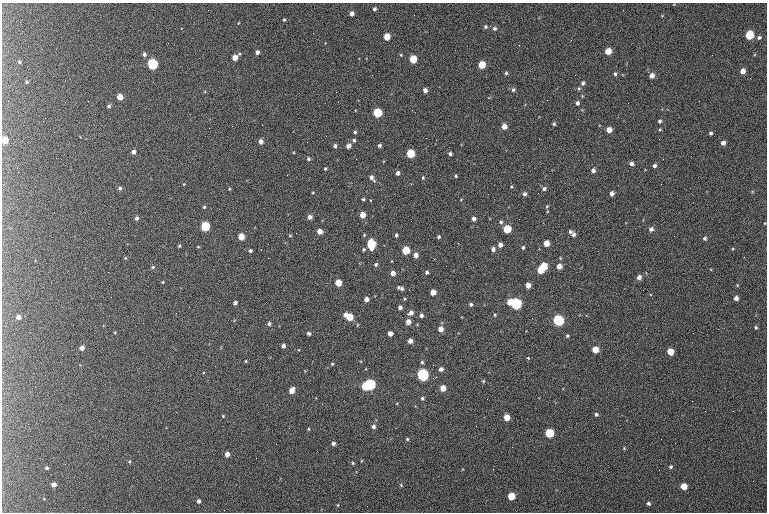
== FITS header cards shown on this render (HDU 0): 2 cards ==
NAXIS1  =                  765 /fastest changing axis
NAXIS2  =                  510 /next to fastest changing axis

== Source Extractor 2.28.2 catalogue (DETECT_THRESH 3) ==
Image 765 x 510 px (HDU 0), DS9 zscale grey, 1 PNG px = 1 image px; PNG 769 x 514 px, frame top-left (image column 1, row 510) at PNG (2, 3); no overlay
Background 172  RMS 9.4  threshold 28.2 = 3 sigma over >= 5 px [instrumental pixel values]
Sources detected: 191; all 191 listed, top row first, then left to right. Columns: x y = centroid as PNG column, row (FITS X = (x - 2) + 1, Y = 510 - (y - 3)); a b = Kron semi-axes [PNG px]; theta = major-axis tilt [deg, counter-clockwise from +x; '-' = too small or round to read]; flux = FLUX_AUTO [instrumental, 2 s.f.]
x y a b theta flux
374 9 5 4 - 1500
208 10 2 2 - 360
352 14 5 4 - 2500
284 20 4 3 - 750
485 27 5 4 - 1300
494 28 6 5 - 1600
313 33 2 2 - 450
749 35 6 5 - 30000
387 37 5 4 - 9300
759 38 6 5 - 1400
168 43 2 2 - 490
519 45 2 2 - 290
608 51 5 4 - 9500
257 52 4 4 - 2400
144 54 5 4 - 1700
401 55 4 4 - 580
712 55 2 2 - 290
235 58 5 4 - 5800
413 59 5 5 - 17000
19 62 3 3 - 1200
153 64 5 5 - 71000
482 65 5 5 - 15000
743 71 5 4 - 4300
506 73 4 4 - 960
615 74 4 4 - 1100
652 75 5 5 - 3700
27 82 4 4 - 770
583 83 5 4 - 1500
579 88 5 4 - 880
425 90 4 4 - 2700
513 90 5 5 - 1200
120 97 5 4 - 7700
88 101 2 2 - 320
338 102 2 2 - 330
577 103 4 4 - 1600
109 106 5 4 - 1100
377 113 5 5 - 32000
43 121 2 2 - 270
660 121 4 4 - 1300
554 124 4 4 - 1000
232 126 3 2 - 490
504 126 5 4 - 5800
609 130 4 4 - 5500
660 130 5 3 - 680
355 132 4 4 - 1000
711 133 4 3 - 1100
426 138 2 2 - 240
659 139 2 2 - 640
5 140 5 5 - 13000
354 140 4 4 - 1200
261 141 4 4 - 3300
723 143 4 4 - 2500
379 145 3 3 - 1500
335 146 4 4 - 1600
348 146 4 4 - 3600
134 152 4 4 - 2700
410 154 5 5 - 27000
450 154 4 3 - 1400
308 159 4 4 - 1100
356 159 2 2 - 400
663 159 2 2 - 900
631 163 4 4 - 2100
654 166 4 4 - 1400
325 169 3 3 - 880
593 170 5 5 - 2300
397 173 4 3 - 2100
287 175 2 2 - 930
456 176 3 3 - 760
372 178 9 5 -50 2500
423 178 4 3 - 880
184 184 5 3 - 520
661 184 2 2 - 340
120 188 5 4 - 1400
544 188 5 4 - 1500
229 189 4 4 - 600
313 193 4 3 - 540
612 193 4 4 - 2900
524 194 4 4 - 1800
363 199 3 3 - 870
461 199 3 2 - 420
371 200 3 3 - 1100
547 206 4 3 - 620
204 207 4 4 - 800
362 215 4 4 - 7200
310 217 4 4 - 3000
137 218 5 4 - 1700
474 219 4 4 - 2400
501 222 5 5 - 1300
765 223 4 3 - 440
205 226 5 5 - 43000
507 229 5 5 - 20000
651 229 5 5 - 2400
319 231 4 4 - 4700
570 231 4 4 - 1200
290 235 4 4 - 700
364 235 4 4 - 680
396 235 4 3 - 1200
573 235 6 5 - 1800
241 237 5 4 - 11000
439 237 3 3 - 970
705 238 4 4 - 1100
546 243 5 4 - 6800
371 244 6 5 - 39000
500 245 4 4 - 2900
179 246 3 3 - 790
198 247 4 3 - 490
523 247 4 3 - 1000
261 249 2 2 - 470
364 249 4 4 - 1000
493 249 4 4 - 2400
732 249 4 3 - 510
406 250 5 5 - 19000
250 251 4 4 - 1200
416 255 5 5 - 3400
125 258 5 4 - 670
376 264 4 4 - 1200
543 266 5 5 - 19000
559 266 5 5 - 4700
153 267 5 4 - 920
540 270 5 4 - 12000
393 273 4 4 - 3900
426 273 5 3 - 1400
639 277 5 4 - 2900
163 282 3 2 - 600
338 283 5 5 - 11000
528 285 4 4 - 5200
737 285 3 2 - 480
401 288 6 3 -19 2000
433 292 5 4 - 7100
736 298 4 4 - 2500
366 299 4 4 - 3500
510 302 5 4 - 6700
235 303 4 3 - 2200
471 304 4 3 - 1400
516 304 5 5 - 79000
400 307 4 4 - 2200
411 313 6 5 - 2800
421 315 4 4 - 2000
495 315 4 3 - 660
19 317 5 4 - 3100
349 317 7 5 -32 15000
558 320 5 5 - 71000
408 322 5 4 - 3900
269 324 4 4 - 1800
756 327 4 3 - 810
441 329 5 4 - 4800
115 332 5 3 - 590
309 333 6 4 -31 1300
390 333 5 4 - 4100
567 336 5 4 - 940
410 341 4 4 - 3700
283 346 4 4 - 2100
82 348 5 4 - 3000
595 349 5 5 - 10000
670 351 5 5 - 9200
528 358 5 4 - 700
246 361 4 3 - 660
422 362 5 4 - 1000
332 364 3 3 - 780
441 369 5 4 - 2400
423 375 5 5 - 130000
483 381 5 4 - 700
370 384 5 5 - 66000
365 386 5 4 - 24000
443 388 5 4 - 7100
292 390 5 4 - 6100
422 398 4 4 - 1100
397 403 4 2 - 420
596 414 5 5 - 1100
223 416 4 3 - 540
507 417 5 4 - 8200
373 426 5 4 - 2000
309 429 4 2 - 570
549 433 5 5 - 29000
407 439 4 4 - 820
333 443 4 3 - 1900
624 448 5 5 - 690
227 454 4 4 - 3500
129 461 6 3 81 760
353 463 5 4 - 810
671 467 4 4 - 1000
47 468 3 3 - 880
493 469 2 2 - 1600
54 484 4 4 - 3100
401 485 4 4 - 750
684 486 5 5 - 10000
511 496 5 5 - 15000
199 501 4 3 - 2000
648 503 4 4 - 1300
338 505 5 3 - 510
224 510 3 2 - 490
At the frame edge (FLAGS 8, measured only in part): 1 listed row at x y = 5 140

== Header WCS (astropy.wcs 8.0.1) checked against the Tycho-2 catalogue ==
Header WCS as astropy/WCSLIB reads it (CRVAL/CRPIX/CD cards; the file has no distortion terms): RA---TAN/DEC--TAN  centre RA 01:46:32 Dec +61:13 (26.63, +61.21 deg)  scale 1.48 arcsec/px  FOV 18.9' x 12.6'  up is +179 deg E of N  parity flipped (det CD > 0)
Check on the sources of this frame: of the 60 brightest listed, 45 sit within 1.9 arcsec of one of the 65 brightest Tycho-2 stars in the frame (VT <= 13.24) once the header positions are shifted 0.14 arcsec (0.03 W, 0.14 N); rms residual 0.65 arcsec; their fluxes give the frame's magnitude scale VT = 21.30 - 2.5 log10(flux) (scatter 0.12 mag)
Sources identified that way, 46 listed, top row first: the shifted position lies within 1.9 arcsec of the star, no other Tycho-2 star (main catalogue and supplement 1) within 3.8 arcsec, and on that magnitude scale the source's flux lands within +1.5 / -3 mag of the star's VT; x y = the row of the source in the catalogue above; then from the Tycho-2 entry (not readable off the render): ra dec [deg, ICRS J2000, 3 dp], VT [Tycho-2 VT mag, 2 dp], TYC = Tycho-2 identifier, HIP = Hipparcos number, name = IAU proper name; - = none
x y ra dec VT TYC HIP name
749 35 26.325 +61.116 10.09 4032-1619-1 - -
387 37 26.635 +61.119 11.41 4032-2650-1 - -
608 51 26.445 +61.124 11.30 4032-1689-1 - -
235 58 26.764 +61.129 11.85 4032-1709-1 - -
413 59 26.612 +61.128 10.62 4032-1751-1 - -
153 64 26.834 +61.132 9.18 4032-3020-1 8325 -
482 65 26.553 +61.130 10.93 4032-1661-1 - -
120 97 26.862 +61.146 11.44 4032-2778-1 - -
377 113 26.642 +61.151 10.08 4032-2415-1 - -
504 126 26.533 +61.155 12.62 4032-2478-1 - -
609 130 26.444 +61.156 12.68 4032-3047-1 - -
5 140 26.960 +61.164 11.23 4032-2543-1 - -
410 154 26.613 +61.167 10.35 4032-2171-1 - -
362 215 26.653 +61.193 11.74 4032-2359-1 - -
205 226 26.787 +61.198 9.65 4032-1477-1 8305 -
507 229 26.529 +61.198 10.56 4032-2137-1 - -
319 231 26.689 +61.200 12.59 4032-2479-1 - -
241 237 26.756 +61.203 11.03 4032-2516-1 - -
546 243 26.495 +61.203 11.81 4032-1213-1 - -
371 244 26.645 +61.205 10.21 4032-1089-1 - -
406 250 26.615 +61.207 10.76 4032-1965-1 - -
543 266 26.497 +61.213 10.59 4032-1893-1 - -
559 266 26.484 +61.213 11.55 4032-2367-1 - -
540 270 26.500 +61.214 10.98 4032-1893-2 - -
639 277 26.415 +61.216 12.28 4032-1659-1 - -
338 283 26.673 +61.221 10.99 4032-1437-1 - -
433 292 26.591 +61.224 11.47 4032-2812-1 - -
366 299 26.648 +61.228 11.81 4032-1819-1 - -
510 302 26.526 +61.228 11.20 4032-3101-1 8239 -
516 304 26.520 +61.228 9.04 4032-2269-1 8239 -
19 317 26.946 +61.237 12.23 4032-2998-1 - -
349 317 26.663 +61.235 11.10 4032-2259-1 - -
558 320 26.484 +61.235 9.05 4032-1601-1 - -
410 341 26.610 +61.244 10.95 4032-1633-1 - -
595 349 26.452 +61.247 11.23 4032-2581-1 - -
670 351 26.387 +61.247 11.87 4032-2955-1 - -
423 375 26.599 +61.258 8.60 4032-2615-1 8260 -
370 384 26.644 +61.262 9.35 4032-3013-1 - -
365 386 26.648 +61.263 10.38 4032-3099-1 - -
443 388 26.582 +61.264 11.79 4032-1531-1 - -
292 390 26.711 +61.266 11.79 4032-2907-1 - -
507 417 26.526 +61.275 11.34 4032-1925-1 - -
549 433 26.489 +61.281 10.27 4032-2021-1 - -
54 484 26.914 +61.306 12.51 4032-2601-1 - -
684 486 26.373 +61.302 11.38 4032-989-1 - -
511 496 26.521 +61.308 10.86 4032-2811-1 - -